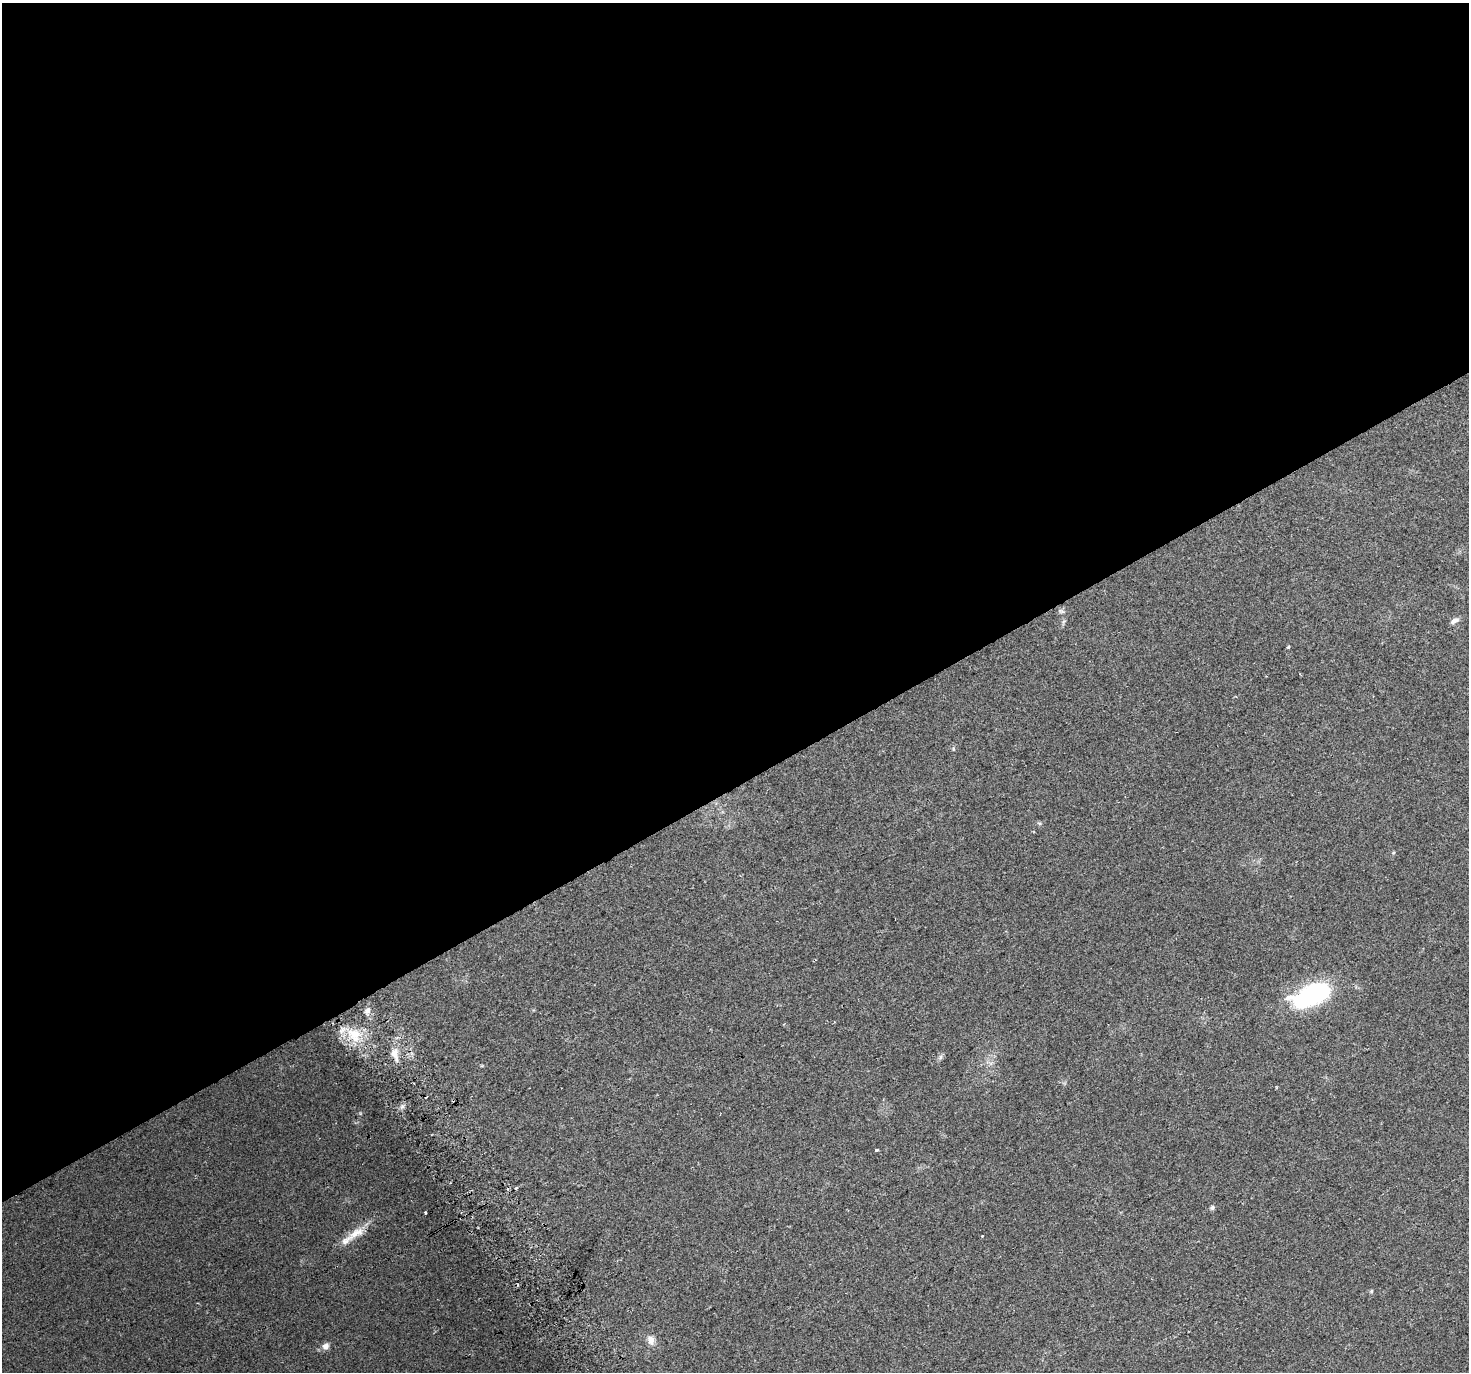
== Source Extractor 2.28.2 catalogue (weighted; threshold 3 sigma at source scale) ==
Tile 2 of 4 x 4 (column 2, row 1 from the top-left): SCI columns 1494-2960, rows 4246-5615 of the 5926 x 5806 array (HDU 1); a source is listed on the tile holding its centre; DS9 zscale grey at full resolution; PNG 1471 x 1374 px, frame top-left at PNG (2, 3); no overlay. Shown black and unused: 57% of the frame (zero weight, under 2 of 3 exposures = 2% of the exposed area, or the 3 px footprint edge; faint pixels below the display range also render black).
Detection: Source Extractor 2.28.2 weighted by HDU 2 'WHT'; one run over the whole footprint, this tile lists its part. Background 0.093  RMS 0.0092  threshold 0.0415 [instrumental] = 3 sigma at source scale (4.5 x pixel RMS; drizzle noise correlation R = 1.50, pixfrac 1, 0.0396/0.0396 arcsec/px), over >= 5 px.
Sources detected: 22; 4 cosmic-ray / hot-pixel residue — not listed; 1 inside a brighter listed object's ellipse — not listed separately; the other 17 listed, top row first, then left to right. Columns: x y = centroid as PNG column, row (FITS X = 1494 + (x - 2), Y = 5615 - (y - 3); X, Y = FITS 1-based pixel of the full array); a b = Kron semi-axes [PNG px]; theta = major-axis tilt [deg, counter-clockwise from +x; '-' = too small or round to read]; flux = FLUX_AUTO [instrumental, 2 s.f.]
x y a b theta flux
1061 611 9 5 -23 1.9
1454 621 10 5 30 3.9
1288 647 3 3 - 1.2
1393 853 5 4 - 1
1311 995 38 18 22 120
367 1010 9 6 47 3
354 1034 16 14 13 19
395 1054 20 8 -71 7.6
940 1057 7 4 88 1.8
877 1150 3 3 - 2
516 1188 3 3 - 4.8
1212 1207 6 5 - 2.2
425 1213 3 3 - 1.8
356 1233 28 11 30 15
1371 1291 5 4 - 1.1
651 1340 11 9 -71 5.5
325 1346 9 8 - 4.5
Unlisted compact peaks at least as high as the median listed source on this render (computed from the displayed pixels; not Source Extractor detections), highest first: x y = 402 1107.